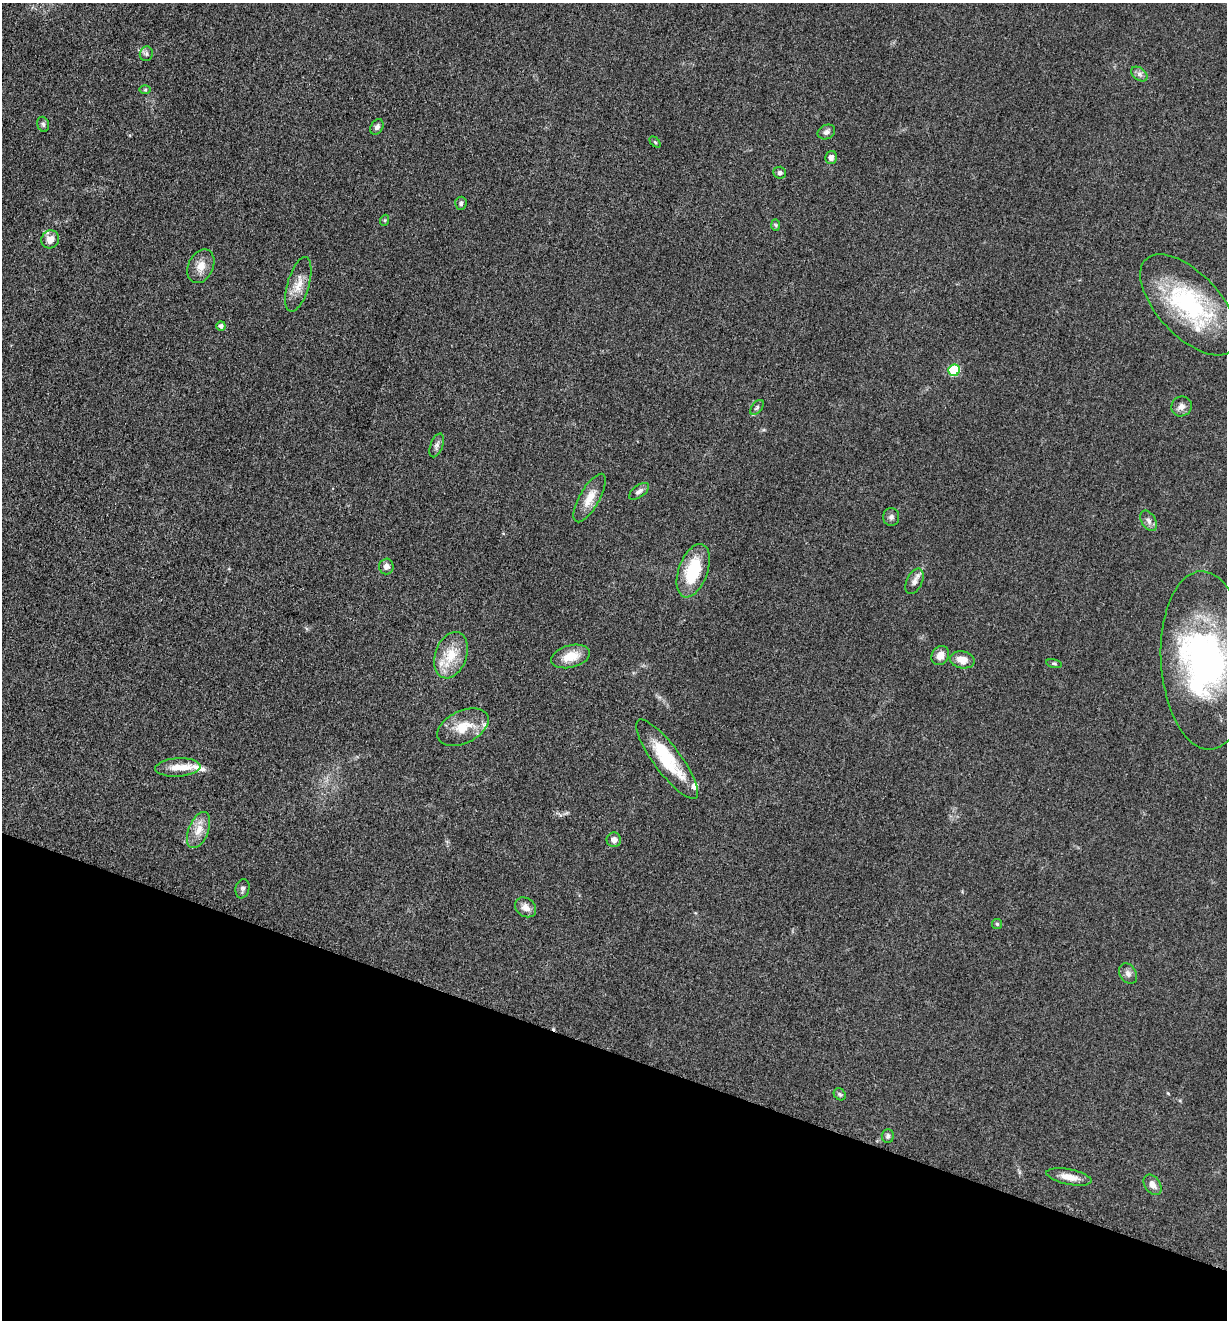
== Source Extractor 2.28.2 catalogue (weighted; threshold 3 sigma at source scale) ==
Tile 15 of 4 x 4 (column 3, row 4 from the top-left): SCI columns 2715-3939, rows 12-1329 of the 5305 x 5292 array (HDU 1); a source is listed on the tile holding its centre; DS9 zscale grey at full resolution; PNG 1229 x 1322 px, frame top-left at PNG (2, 3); each listed source drawn as its Kron ellipse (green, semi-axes under 4 px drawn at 4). Shown black and unused: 20% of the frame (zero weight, under 3 of 5 exposures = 1% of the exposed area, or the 3 px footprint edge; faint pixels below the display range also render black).
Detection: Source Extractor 2.28.2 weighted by HDU 2 'WHT'; one run over the whole footprint, this tile lists its part. Background 0.0512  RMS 0.0057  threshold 0.0255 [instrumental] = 3 sigma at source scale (4.5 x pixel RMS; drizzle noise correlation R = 1.50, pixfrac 1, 0.05/0.05 arcsec/px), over >= 5 px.
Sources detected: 52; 1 inside a brighter object's white glare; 1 cosmic-ray / hot-pixel residue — neither listed nor drawn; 3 inside a brighter listed object's ellipse — not listed separately; the other 47 listed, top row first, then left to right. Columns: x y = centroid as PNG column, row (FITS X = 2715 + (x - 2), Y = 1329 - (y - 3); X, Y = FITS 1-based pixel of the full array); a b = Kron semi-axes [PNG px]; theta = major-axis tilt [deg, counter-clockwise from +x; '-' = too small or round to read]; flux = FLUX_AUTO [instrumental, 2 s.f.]
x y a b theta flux
146 54 7 6 - 1.6
1139 74 9 6 -37 1.9
145 90 6 4 1 0.69
43 124 8 5 -73 1.1
377 127 8 6 59 2
826 132 9 7 24 1.9
655 142 6 4 -44 0.8
831 157 6 5 - 2.6
780 173 6 6 - 1.3
461 203 7 5 84 1.4
385 220 5 3 - 0.57
776 225 6 4 -88 0.71
50 239 9 8 - 5.3
201 266 18 12 64 6.1
298 284 28 11 74 8.4
1189 305 63 31 -47 70
221 326 5 4 - 1.7
954 370 6 5 - 39
1181 406 10 9 - 3.1
757 408 9 5 53 1.2
437 445 12 6 69 2
639 491 12 6 36 2
590 498 27 10 60 8.4
891 517 9 8 - 1.8
1149 521 11 7 -58 2.4
386 566 8 7 - 2.8
693 571 28 14 70 27
914 581 13 7 64 3.1
451 655 24 15 69 15
940 655 10 8 54 4.7
571 656 20 11 15 9.9
962 660 12 8 -10 5.7
1206 660 89 44 -87 160
1054 664 8 4 -11 0.91
463 727 27 16 26 13
667 759 48 13 -53 28
178 767 23 9 3 7
199 830 19 10 67 7.1
614 840 7 7 - 3.2
242 889 10 7 80 1.5
526 907 11 9 -39 3.7
997 924 5 5 - 0.82
1128 974 11 8 -59 2.4
840 1094 6 5 - 0.97
888 1136 7 6 - 1.3
1069 1177 23 7 -11 6.4
1153 1185 11 7 -55 3.5